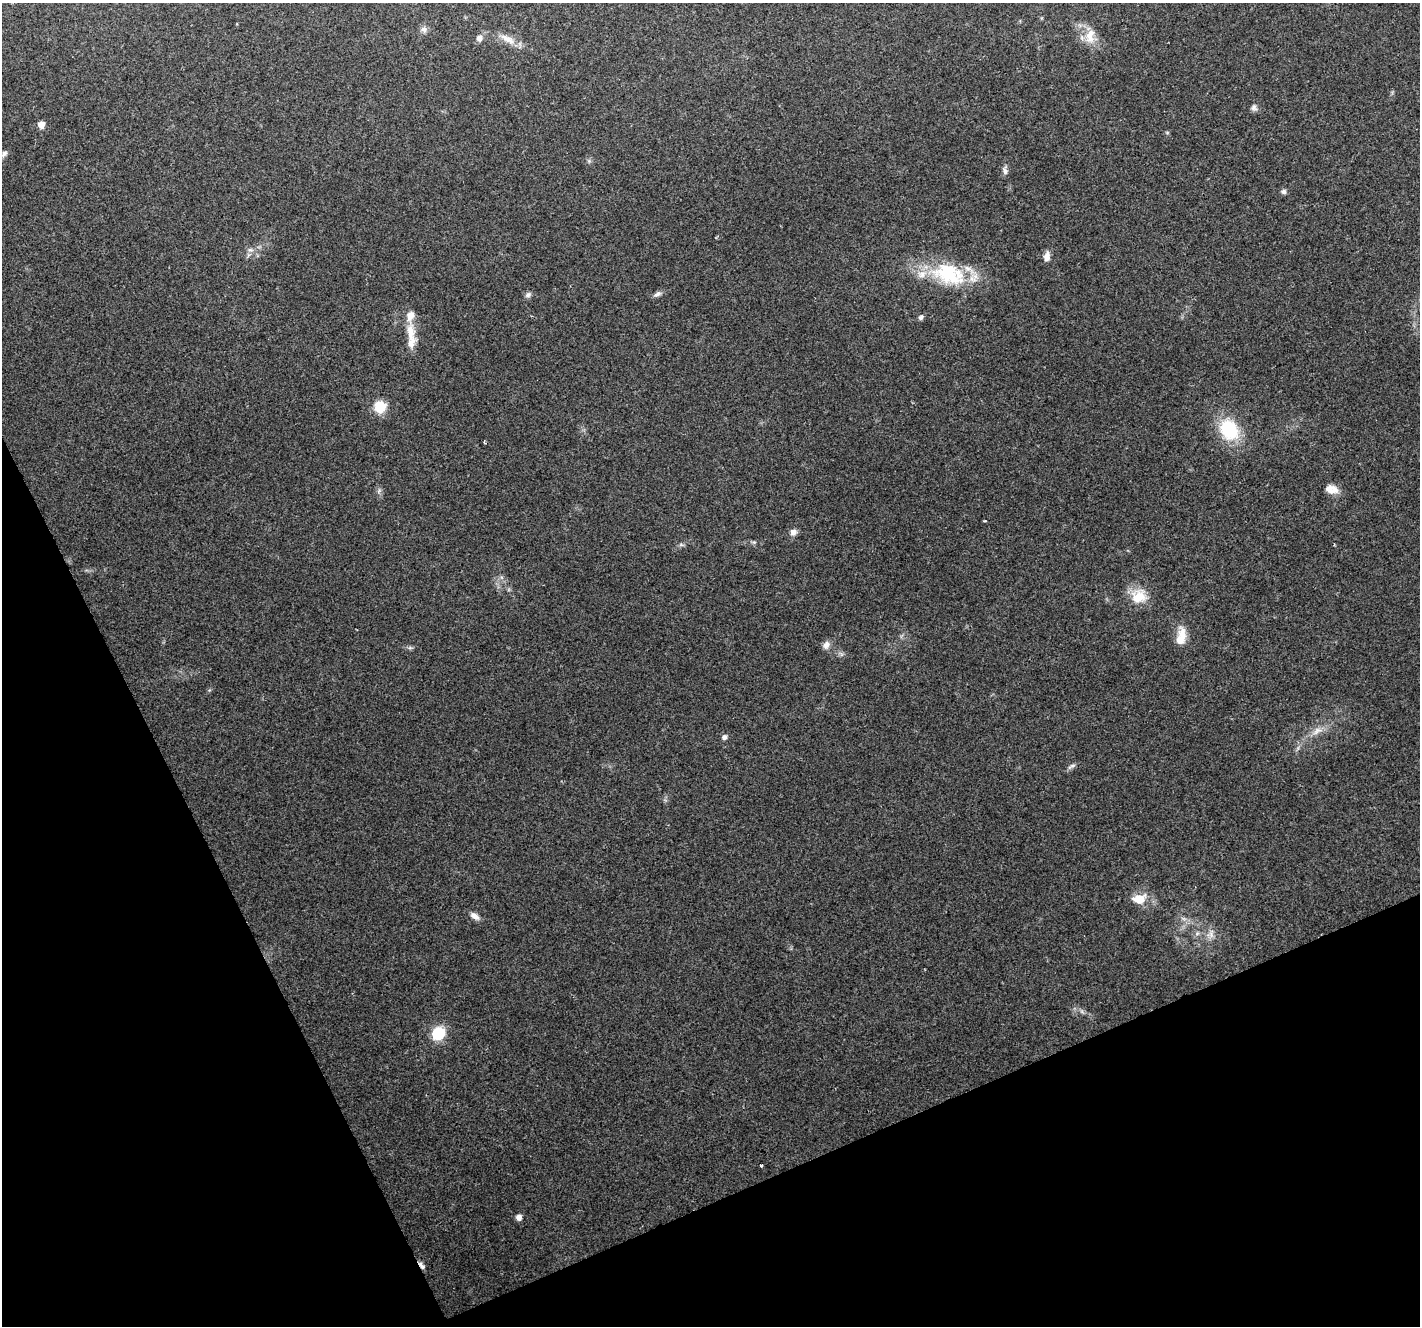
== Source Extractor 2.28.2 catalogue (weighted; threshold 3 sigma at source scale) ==
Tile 14 of 4 x 4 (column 2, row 4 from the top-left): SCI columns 1425-2842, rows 96-1419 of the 5681 x 5542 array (HDU 1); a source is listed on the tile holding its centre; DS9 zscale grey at full resolution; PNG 1422 x 1328 px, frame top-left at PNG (2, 3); no overlay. Shown black and unused: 22% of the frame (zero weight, under 2 of 3 exposures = <1% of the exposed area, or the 3 px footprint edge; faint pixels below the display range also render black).
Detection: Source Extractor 2.28.2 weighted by HDU 2 'WHT'; one run over the whole footprint, this tile lists its part. Background 0.173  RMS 0.0078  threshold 0.0351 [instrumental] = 3 sigma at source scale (4.5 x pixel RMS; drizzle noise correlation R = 1.50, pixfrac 1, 0.0396/0.0396 arcsec/px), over >= 5 px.
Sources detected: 43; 3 inside a brighter listed object's ellipse — not listed separately; the other 40 listed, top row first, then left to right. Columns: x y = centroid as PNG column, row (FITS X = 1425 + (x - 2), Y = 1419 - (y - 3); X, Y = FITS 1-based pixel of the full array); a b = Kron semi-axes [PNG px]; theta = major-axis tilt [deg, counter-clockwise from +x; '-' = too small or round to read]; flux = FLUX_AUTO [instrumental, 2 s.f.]
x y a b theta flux
424 29 9 8 - 2.9
1090 36 23 12 82 12
479 38 8 7 - 3.7
507 39 24 9 -29 9.4
1254 108 8 8 - 2.6
41 125 7 6 - 6.2
1167 132 6 3 -19 0.81
4 153 8 6 54 2.6
1005 170 12 6 -88 2.8
1284 192 7 6 - 2.2
250 250 8 5 -7 2.4
1047 256 12 7 82 4.9
947 274 44 26 -14 57
657 294 12 6 28 2.7
528 295 8 7 - 2.4
921 317 7 6 - 2
410 332 25 11 -86 13
380 407 11 11 - 19
1229 430 22 17 -58 43
484 442 4 3 - 1
1331 489 15 9 -13 8.9
984 521 3 2 - 0.74
793 532 9 8 - 3.8
681 545 7 4 -19 1.4
1139 596 21 20 - 17
1181 637 24 11 81 13
826 645 11 8 63 4
410 648 7 4 -18 1.4
841 654 7 4 -71 1.6
1317 731 17 8 31 7.2
724 737 6 5 - 2.7
1071 766 13 5 31 2.3
1139 899 17 12 10 13
475 916 12 7 -36 4.8
1197 934 7 4 1 1.7
1211 934 14 7 86 4.5
438 1034 7 6 - 93
761 1165 4 3 - 2
519 1217 6 5 - 4.4
422 1266 11 5 -52 2.8
Overlapping masked pixels (flux is a lower limit): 1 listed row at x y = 422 1266